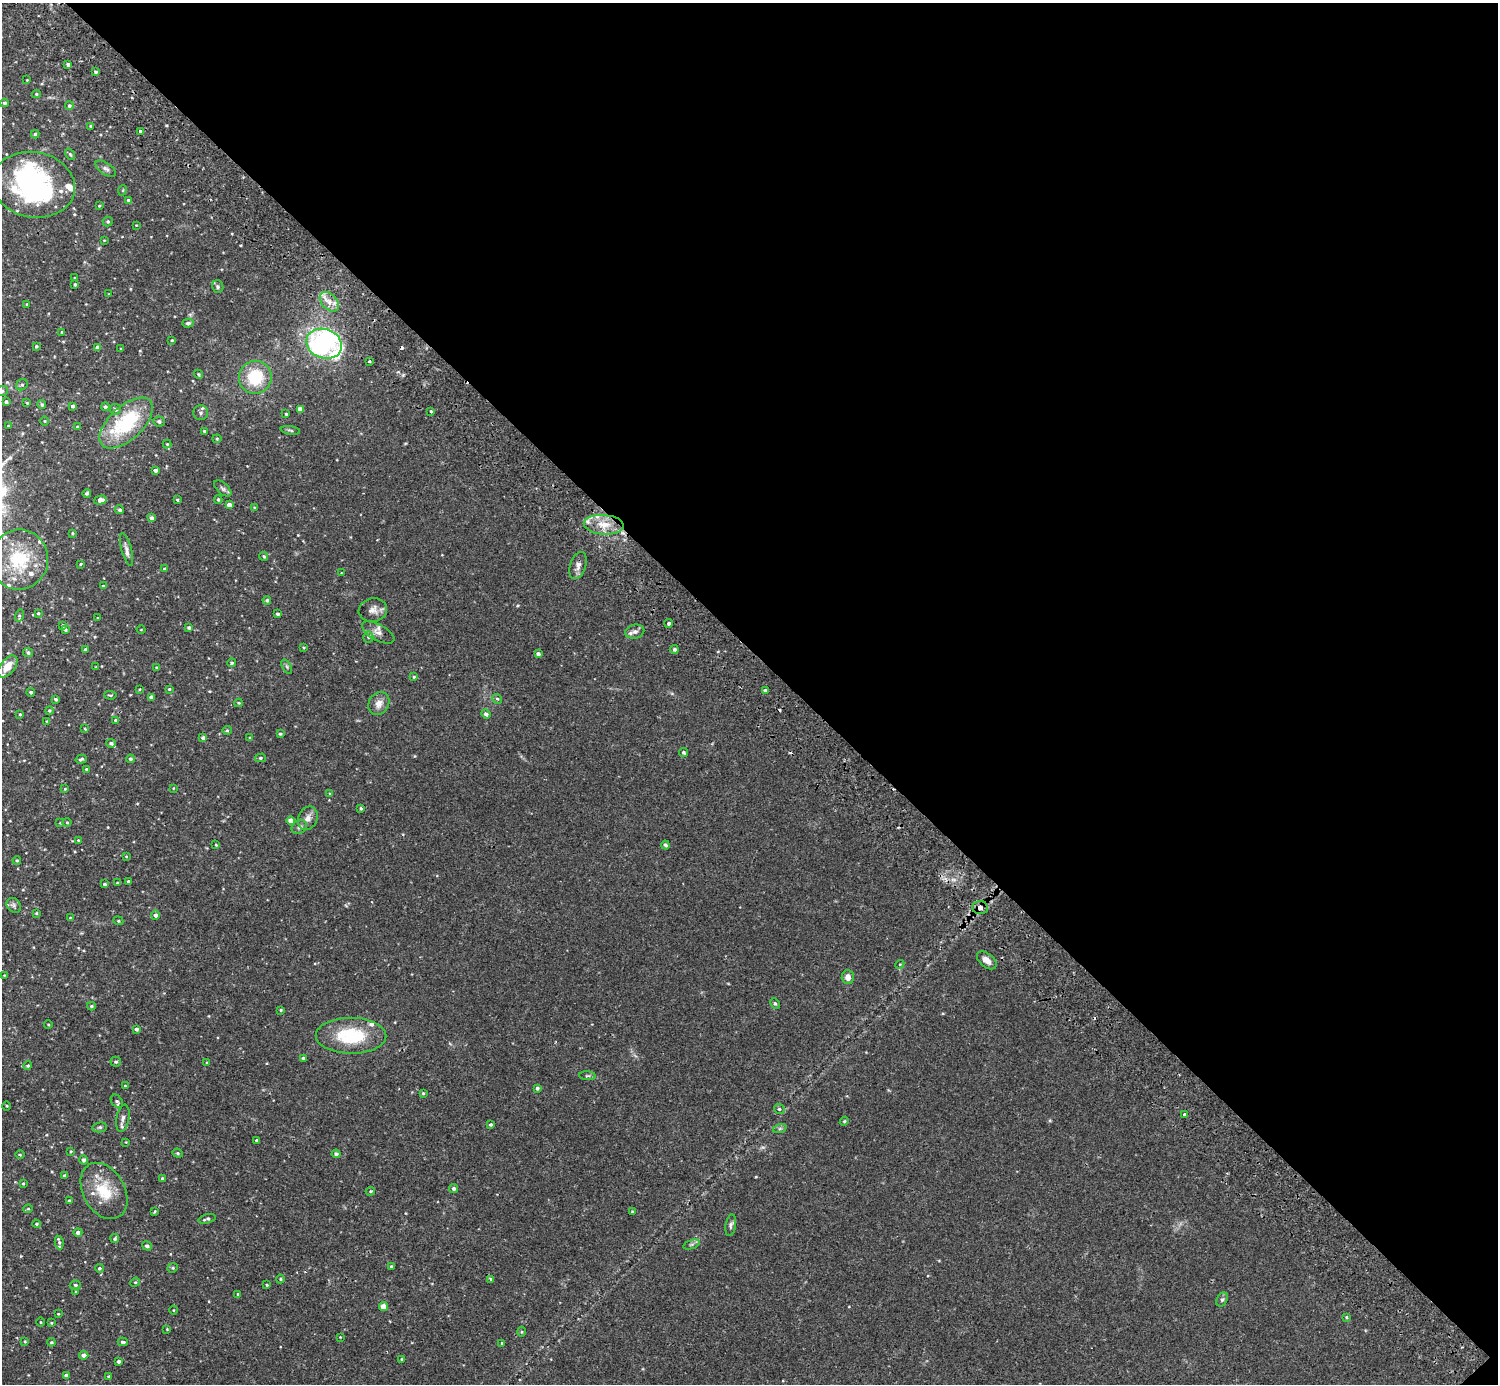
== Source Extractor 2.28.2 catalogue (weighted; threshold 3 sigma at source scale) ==
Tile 8 of 4 x 4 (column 4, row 2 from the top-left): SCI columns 4533-6028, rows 2964-4345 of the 6071 x 6068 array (HDU 1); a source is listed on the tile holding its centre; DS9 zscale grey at full resolution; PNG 1500 x 1386 px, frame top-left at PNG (2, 3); each listed source drawn as its Kron ellipse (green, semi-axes under 4 px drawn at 4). Shown black and unused: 47% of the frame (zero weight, under 2 of 3 exposures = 3% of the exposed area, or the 3 px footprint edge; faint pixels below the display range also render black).
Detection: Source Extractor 2.28.2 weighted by HDU 2 'WHT'; one run over the whole footprint, this tile lists its part. Background 0.0574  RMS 0.0053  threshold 0.0239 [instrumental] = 3 sigma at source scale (4.5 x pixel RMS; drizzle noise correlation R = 1.50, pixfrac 1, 0.05/0.05 arcsec/px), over >= 5 px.
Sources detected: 247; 3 inside a brighter object's white glare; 4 cosmic-ray / hot-pixel residue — neither listed nor drawn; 10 inside a brighter listed object's ellipse — not listed separately; the other 230 listed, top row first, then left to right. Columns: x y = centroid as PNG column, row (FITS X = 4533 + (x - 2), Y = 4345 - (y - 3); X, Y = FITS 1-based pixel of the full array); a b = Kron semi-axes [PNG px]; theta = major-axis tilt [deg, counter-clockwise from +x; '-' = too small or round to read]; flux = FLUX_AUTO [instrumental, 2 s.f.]
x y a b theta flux
68 64 3 3 - 1.4
96 72 4 3 - 0.91
27 80 2 2 - 0.36
36 94 4 4 - 0.68
4 103 4 3 - 0.82
69 106 4 4 - 0.96
91 126 4 3 - 0.54
140 131 3 3 - 1.6
35 134 4 4 - 0.75
70 154 6 4 -54 0.7
106 169 12 6 -34 1.6
34 185 42 32 -10 81
123 190 5 3 - 0.4
128 200 4 4 - 0.56
99 206 4 3 - 0.41
108 222 5 5 - 0.76
136 225 3 2 - 0.34
104 240 4 2 - 0.32
75 278 3 3 - 0.59
75 285 4 3 - 0.72
218 287 6 5 - 0.99
109 294 3 3 - 0.3
329 302 11 7 -47 3.8
27 304 3 2 - 0.48
188 323 6 4 16 1
62 332 3 2 - 0.44
172 340 3 3 - 0.46
324 344 18 14 -22 97
36 346 3 3 - 0.59
98 347 4 4 - 2.2
121 349 3 2 - 0.36
369 361 3 3 - 0.7
199 374 5 4 - 0.63
255 377 16 16 - 20
22 385 6 5 - 0.91
2 391 6 5 - 0.89
6 402 3 3 - 0.87
27 403 4 3 - 0.43
42 405 4 4 - 0.88
73 406 3 3 - 1.2
105 407 4 4 - 0.97
115 409 5 5 - 1.3
300 409 4 4 - 2.8
431 412 3 3 - 1.5
201 413 7 7 - 1.3
286 414 3 3 - 0.54
44 421 5 3 - 0.44
159 421 5 5 - 1.2
126 423 33 16 43 35
8 426 2 2 - 0.28
77 427 3 3 - 0.53
290 430 10 3 -9 0.81
204 431 4 3 - 0.68
217 439 4 4 - 0.53
167 444 4 4 - 0.45
155 470 4 3 - 1.3
223 488 10 5 -41 1.4
87 493 4 3 - 0.88
218 499 4 3 - 0.77
100 500 6 4 16 2.1
177 500 4 3 - 0.66
229 505 4 4 - 3.4
254 507 3 3 - 0.48
120 510 4 4 - 0.99
152 518 4 4 - 2.1
604 525 20 10 -4 8.4
72 533 4 3 - 0.55
127 549 17 5 -74 2.2
264 556 4 4 - 0.72
19 560 30 29 - 29
81 564 4 3 - 0.48
578 565 14 8 72 2.9
164 569 3 3 - 0.59
341 573 3 2 - 0.32
103 586 4 3 - 0.47
267 600 4 4 - 0.89
373 610 14 11 10 3.5
38 613 4 3 - 0.59
278 614 3 3 - 1
19 616 6 3 73 0.7
97 618 3 2 - 0.33
669 623 4 4 - 0.99
63 625 4 4 - 0.69
189 627 4 4 - 0.84
65 630 3 3 - 0.81
141 630 4 3 - 0.34
378 632 18 8 -29 3.3
635 632 10 7 11 2
368 637 5 5 - 0.84
304 647 4 2 - 0.45
674 649 4 4 - 1.1
85 650 3 3 - 1.4
28 653 5 4 - 1.2
538 654 4 3 - 1.4
232 663 4 4 - 0.88
8 666 13 7 52 6
96 667 3 2 - 0.33
156 667 3 3 - 0.46
287 667 8 4 -59 0.85
414 677 4 3 - 0.53
140 689 3 2 - 0.38
169 689 3 3 - 0.48
765 690 4 3 - 0.99
31 692 4 4 - 0.79
110 695 6 2 -4 0.55
151 697 4 4 - 1.4
55 699 4 4 - 0.88
497 699 5 4 - 0.73
239 703 4 4 - 0.51
379 703 12 10 57 3.7
49 710 4 4 - 0.66
20 714 3 2 - 0.5
486 714 5 4 - 1.4
115 720 3 3 - 0.69
46 721 4 2 - 0.33
85 729 3 2 - 0.41
227 730 5 4 - 0.61
280 734 3 3 - 0.57
203 738 4 4 - 1.2
250 738 4 4 - 0.48
111 743 4 3 - 1
683 752 5 4 - 1
260 758 5 4 - 0.78
81 759 6 3 17 0.85
130 759 4 4 - 1
86 769 3 3 - 0.57
173 788 4 3 - 0.35
65 789 4 3 - 0.41
330 794 4 4 - 0.5
361 808 3 3 - 0.64
308 818 12 9 66 3.4
291 820 4 4 - 4.5
67 822 4 4 - 0.53
60 823 4 4 - 0.41
299 827 8 6 32 1.5
78 840 3 3 - 0.4
216 845 3 3 - 0.42
665 845 4 4 - 0.9
126 856 4 4 - 0.45
17 860 4 3 - 0.6
128 881 3 3 - 0.76
117 883 3 3 - 0.55
105 884 4 3 - 0.75
14 905 8 6 -47 1.2
980 907 7 6 - 1.8
36 913 3 3 - 0.5
155 915 4 4 - 1.2
70 918 4 3 - 0.37
118 921 5 4 - 0.66
987 960 11 6 -39 3.1
900 964 5 3 - 0.46
4 975 4 2 - 0.32
848 977 7 6 - 2.8
775 1003 5 4 - 0.66
91 1006 4 3 - 0.58
281 1010 4 3 - 0.5
48 1024 4 3 - 0.47
136 1029 4 3 - 1
351 1036 35 18 -1 25
304 1058 4 3 - 0.95
116 1062 5 5 - 0.96
207 1063 4 3 - 0.46
28 1066 4 4 - 0.73
587 1076 8 3 -5 0.71
125 1086 4 3 - 0.4
537 1088 4 4 - 0.85
423 1093 4 4 - 0.59
117 1101 7 5 -51 1
7 1106 4 3 - 0.43
779 1109 6 4 -45 0.83
1184 1114 3 3 - 1.7
123 1118 14 6 79 2.1
844 1121 4 4 - 0.62
491 1125 4 4 - 0.75
100 1127 7 5 7 0.88
780 1128 7 4 19 0.88
257 1140 3 3 - 0.71
126 1142 3 3 - 0.34
71 1151 3 3 - 0.41
178 1153 5 4 - 0.62
336 1154 4 4 - 1.1
20 1155 4 3 - 0.46
83 1160 4 4 - 1.3
64 1175 4 3 - 0.59
162 1178 3 3 - 0.65
23 1183 4 3 - 0.45
453 1189 5 4 - 1.2
104 1191 30 21 -60 16
370 1191 5 4 - 0.58
69 1201 4 3 - 0.7
28 1209 4 4 - 0.51
155 1211 4 3 - 0.5
633 1212 4 4 - 0.77
207 1219 9 4 16 1.1
36 1224 4 3 - 0.61
731 1225 11 5 82 1.3
78 1232 4 4 - 1.3
115 1239 4 4 - 0.86
59 1242 7 3 -80 1
692 1244 8 3 19 0.9
147 1246 5 4 - 1.1
391 1266 4 4 - 0.68
99 1268 4 3 - 0.73
173 1268 5 4 - 0.69
280 1279 4 4 - 0.54
491 1279 4 3 - 0.6
135 1282 5 4 - 0.55
75 1285 5 4 - 0.83
267 1285 3 3 - 0.49
76 1292 3 3 - 0.43
238 1294 4 3 - 0.56
1222 1299 7 5 62 1.1
383 1307 4 4 - 5.6
173 1310 4 3 - 0.37
58 1314 4 3 - 0.4
1346 1317 4 4 - 0.55
41 1322 4 3 - 0.47
51 1323 3 3 - 0.44
167 1329 3 3 - 0.38
522 1332 5 3 - 0.53
340 1337 3 3 - 0.33
25 1341 4 4 - 0.46
51 1342 4 4 - 0.55
123 1342 5 3 - 0.82
502 1343 3 3 - 0.48
84 1355 4 4 - 2.3
402 1359 4 4 - 0.59
118 1361 4 3 - 1.2
66 1375 4 3 - 1.3
109 1377 4 3 - 1
Overlapping masked pixels (flux is a lower limit): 2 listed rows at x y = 324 344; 980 907
Isophote crosses this tile's border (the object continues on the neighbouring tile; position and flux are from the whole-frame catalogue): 2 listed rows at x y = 34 185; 2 391